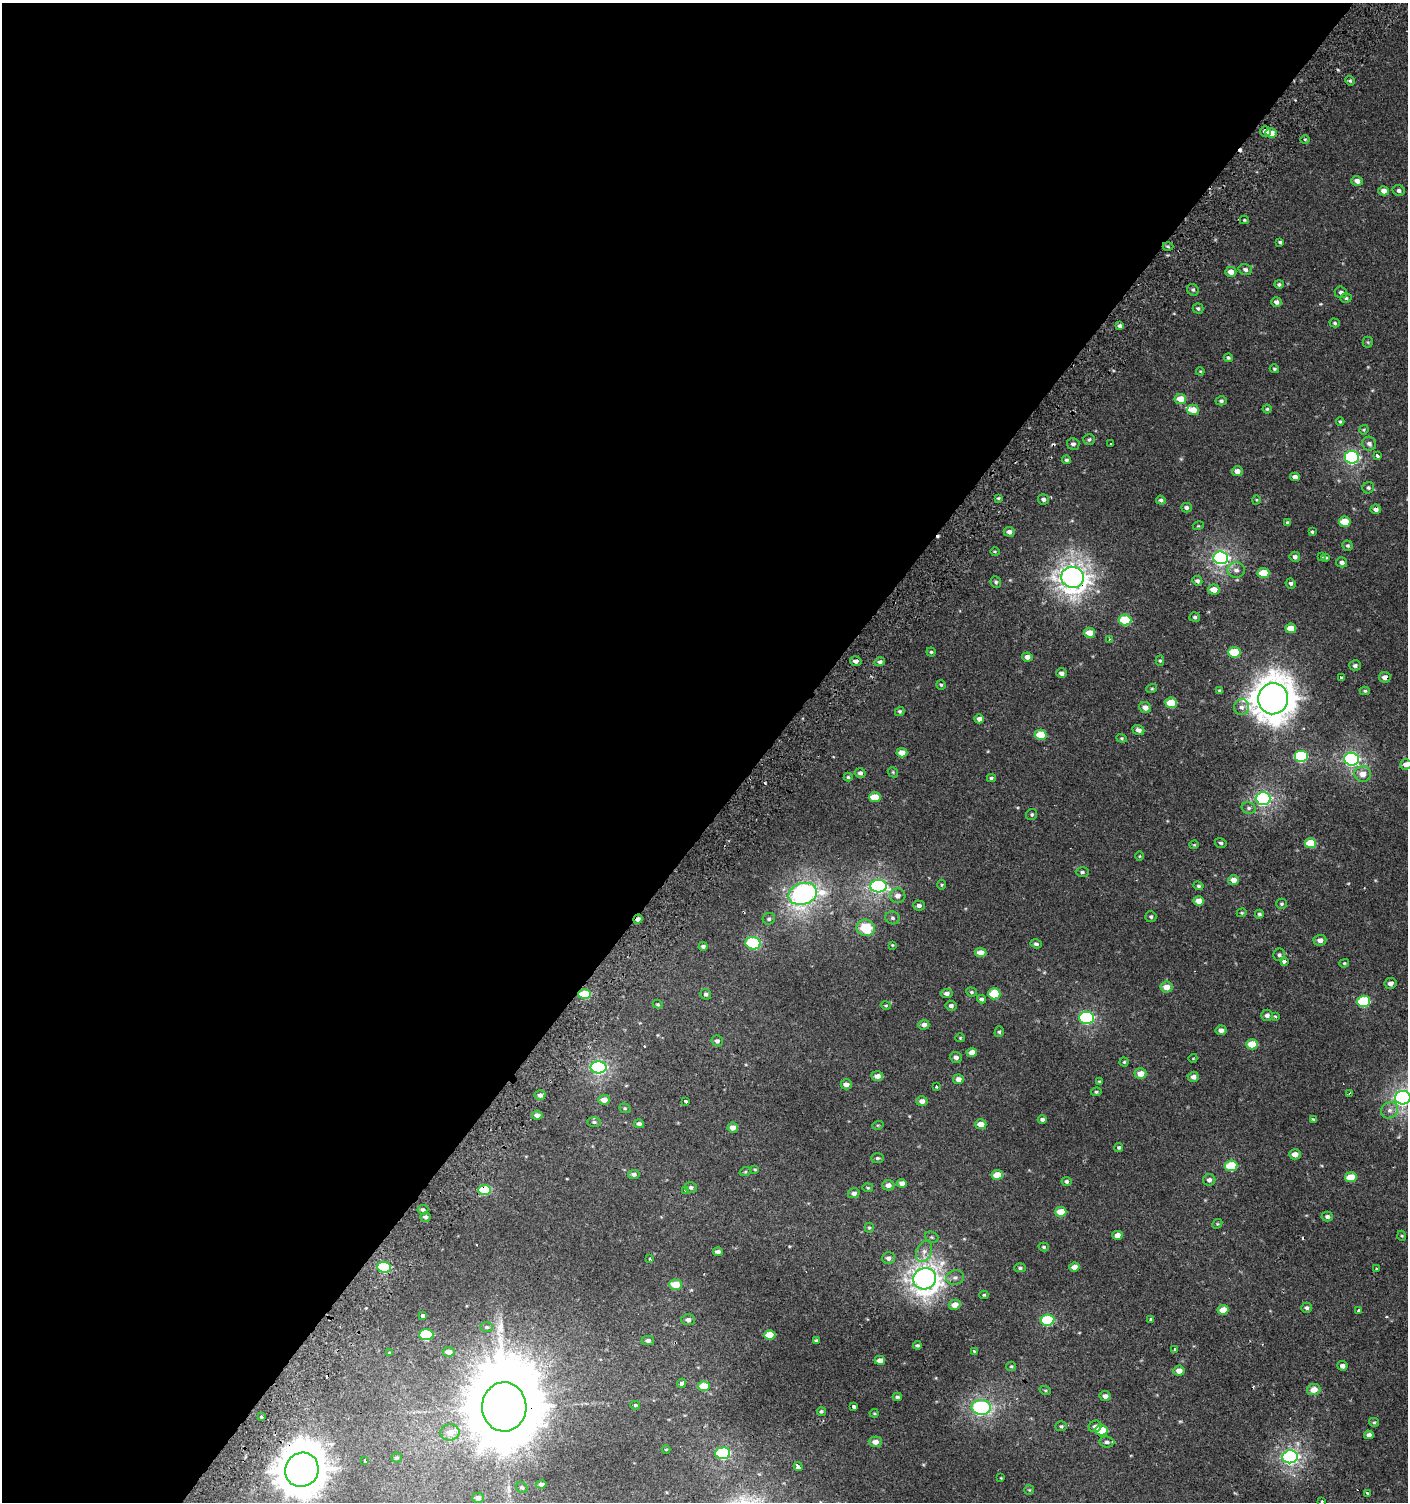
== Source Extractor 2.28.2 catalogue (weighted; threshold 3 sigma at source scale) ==
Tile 5 of 4 x 4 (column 1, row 2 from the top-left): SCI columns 232-1637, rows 3031-4530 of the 6057 x 6034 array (HDU 1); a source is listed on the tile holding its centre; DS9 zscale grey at full resolution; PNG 1410 x 1504 px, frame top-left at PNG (2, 3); each listed source drawn as its Kron ellipse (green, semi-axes under 4 px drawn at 4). Shown black and unused: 54% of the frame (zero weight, under 2 of 3 exposures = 2% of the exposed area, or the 3 px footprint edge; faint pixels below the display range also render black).
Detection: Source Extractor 2.28.2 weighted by HDU 2 'WHT'; one run over the whole footprint, this tile lists its part. Background 7.35e-04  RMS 0.0038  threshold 0.0169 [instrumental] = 3 sigma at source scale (4.5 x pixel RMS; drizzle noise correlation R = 1.50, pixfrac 1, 0.0396/0.0396 arcsec/px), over >= 5 px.
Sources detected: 294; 10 cosmic-ray / hot-pixel residue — neither listed nor drawn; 1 inside a brighter listed object's ellipse — not listed separately; the other 283 listed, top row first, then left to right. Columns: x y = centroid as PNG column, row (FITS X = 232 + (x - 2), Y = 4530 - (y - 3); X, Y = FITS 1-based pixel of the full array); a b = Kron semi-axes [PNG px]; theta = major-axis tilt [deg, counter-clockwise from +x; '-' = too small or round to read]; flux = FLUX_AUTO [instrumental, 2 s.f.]
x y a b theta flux
1350 81 5 4 - 0.55
1265 131 5 5 - 1.9
1271 133 6 5 - 4.2
1305 139 5 3 - 0.36
1357 181 6 5 - 1.9
1399 190 6 5 - 0.96
1384 191 5 4 - 1.9
1244 220 4 3 - 0.39
1280 242 4 3 - 0.62
1168 246 5 3 - 0.5
1245 270 7 5 -17 1.2
1231 272 5 5 - 2.7
1279 284 5 4 - 0.63
1193 290 6 5 - 0.68
1341 292 6 5 - 1.1
1346 298 5 4 - 0.64
1276 302 5 5 - 1.3
1198 308 5 5 - 0.69
1335 323 5 4 - 0.55
1120 326 4 4 - 1.3
1368 342 5 5 - 0.43
1228 358 4 3 - 0.56
1274 369 5 4 - 0.53
1200 371 4 3 - 0.31
1180 399 6 5 - 6.3
1221 401 5 4 - 0.76
1267 409 4 4 - 0.43
1193 410 6 5 - 4.9
1340 421 4 3 - 0.45
1364 430 5 4 - 0.43
1089 439 6 5 - 0.73
1073 444 6 5 - 0.96
1111 444 3 3 - 0.57
1369 444 7 7 - 1.1
1377 456 3 3 - 2.2
1352 457 7 6 - 74
1066 460 4 4 - 0.61
1237 471 5 5 - 2.1
1295 477 5 4 - 2
1368 488 6 5 - 0.68
998 498 4 3 - 0.46
1043 499 5 5 - 0.96
1161 500 5 4 - 0.72
1256 500 5 3 - 0.31
1186 508 5 4 - 0.93
1376 509 5 4 - 1.4
1287 522 4 3 - 0.54
1345 522 6 5 - 7.2
1198 526 5 3 - 0.34
1009 532 5 5 - 1.5
1312 532 4 3 - 0.49
1348 546 5 5 - 0.61
995 551 4 3 - 0.32
1322 556 4 3 - 1.4
1295 557 5 5 - 1
1326 557 3 3 - 0.34
1221 558 7 6 - 100
1342 562 5 5 - 1.1
1236 570 9 8 - 1.9
1263 573 6 5 - 9.4
1072 577 11 10 - 310
1197 581 5 5 - 1
996 582 6 5 - 0.75
1291 583 5 5 - 0.73
1214 589 6 5 - 3.8
1195 617 5 4 - 0.66
1125 620 6 5 - 16
1291 628 5 5 - 4.2
1089 633 5 5 - 4.6
1109 639 4 2 - 0.33
931 652 4 4 - 0.5
1234 652 6 5 - 14
1027 657 5 4 - 2.1
856 661 6 4 -14 1.4
1160 661 5 4 - 0.5
880 662 5 4 - 0.99
1355 665 6 5 - 0.94
1061 673 5 5 - 1.4
1385 677 6 5 - 2.1
1341 678 4 3 - 2
941 685 5 4 - 0.53
1152 688 5 3 - 0.43
1220 690 4 3 - 0.51
1365 691 5 4 - 0.54
1273 699 16 15 - 730
1171 703 6 5 - 11
1145 707 6 5 - 2.2
1242 707 8 7 - 1.6
900 711 5 4 - 0.59
979 719 4 4 - 1.6
1138 730 6 4 -21 1.5
1041 735 6 5 - 9.2
1122 738 5 4 - 0.47
902 753 5 4 - 3.8
1301 756 7 6 - 33
1352 759 7 6 - 93
1406 764 6 5 - 2.3
893 772 5 4 - 0.46
860 773 5 5 - 1.1
1363 774 8 7 - 3.3
848 777 4 4 - 0.55
991 778 4 3 - 0.52
875 797 6 5 - 7.6
1263 798 7 6 - 91
1249 808 7 5 -14 0.88
1032 814 6 5 - 0.66
1221 843 6 5 - 0.68
1310 843 6 5 - 9.4
1194 845 4 4 - 0.36
1140 856 5 3 - 0.31
1082 872 6 4 0 0.79
1233 880 5 5 - 2.8
941 885 5 3 - 0.38
879 886 8 6 -3 80
1199 886 5 4 - 0.54
803 894 14 10 16 100
898 896 7 7 - 2.1
1199 901 5 4 - 3.4
1282 904 5 5 - 0.59
919 905 6 5 - 1
1242 913 5 4 - 0.42
1259 914 4 4 - 0.71
1151 917 5 5 - 0.72
892 918 7 6 - 0.92
638 919 5 4 - 1.6
769 919 6 6 - 0.8
866 928 9 8 - 11
1320 940 6 5 - 1.8
753 943 7 6 - 22
1036 944 6 4 -18 0.77
892 945 4 4 - 0.34
703 946 4 4 - 0.79
980 953 6 4 -6 3
1279 955 6 6 - 0.82
1284 961 4 3 - 2.1
1344 963 5 4 - 0.43
1390 983 6 5 - 1.5
1167 987 6 5 - 4.1
971 992 5 4 - 0.55
947 993 6 4 4 1.3
585 994 6 5 - 12
706 994 6 5 - 0.85
994 994 6 5 - 11
981 999 4 3 - 0.94
1363 1001 6 5 - 24
658 1004 5 4 - 0.43
886 1006 5 3 - 0.41
951 1006 5 5 - 1.2
1267 1015 6 5 - 1.3
1275 1016 3 3 - 1.2
1086 1018 7 6 - 58
924 1025 5 5 - 1.5
1221 1030 5 5 - 1.7
999 1032 5 4 - 0.56
960 1038 4 4 - 0.45
717 1041 6 5 - 0.96
1252 1044 6 5 - 8.2
972 1053 5 4 - 3.3
956 1057 6 5 - 1.3
1193 1058 4 3 - 0.27
1124 1062 4 4 - 0.43
599 1067 8 6 0 85
1140 1074 6 5 - 3.7
877 1076 6 4 -5 1.8
1193 1077 6 5 - 1.7
958 1079 5 4 - 1.9
1099 1081 4 3 - 0.41
846 1084 5 5 - 1.8
936 1086 3 3 - 1.2
1096 1092 5 4 - 0.54
1350 1094 4 3 - 1.8
540 1095 5 5 - 1.5
1403 1098 7 7 - 140
604 1100 6 5 - 2.9
685 1101 3 3 - 1.5
922 1101 5 5 - 1.9
625 1108 6 4 -21 0.53
1390 1110 9 7 40 1.9
537 1115 5 4 - 2
1042 1119 4 4 - 0.98
1313 1120 4 3 - 3.2
594 1122 7 5 1 0.78
639 1124 5 4 - 1.3
981 1124 6 5 - 4
878 1125 6 3 17 0.41
733 1128 5 5 - 2.2
1119 1147 4 4 - 0.59
1295 1154 6 5 - 2.8
877 1158 6 5 - 0.69
1231 1166 6 5 - 16
755 1169 4 3 - 0.36
745 1172 6 3 19 0.4
634 1174 6 4 7 1.2
997 1175 6 4 8 6.6
1351 1177 6 5 - 7.3
1209 1180 6 6 - 1.2
1066 1181 5 4 - 0.79
902 1183 5 4 - 1.9
888 1185 6 5 - 1.8
691 1187 6 5 - 0.92
868 1188 5 4 - 0.49
484 1190 6 5 - 14
685 1190 4 3 - 0.6
854 1193 6 5 - 1.3
423 1210 5 4 - 1.1
1061 1212 6 5 - 6.2
425 1217 5 5 - 1.1
1327 1217 6 5 - 0.94
1217 1224 5 4 - 0.48
869 1228 5 4 - 0.47
1117 1235 5 4 - 2.5
1402 1236 5 3 - 0.38
932 1237 7 5 -21 0.65
1044 1247 5 4 - 0.52
924 1251 11 7 64 2.4
718 1252 5 3 - 1.2
888 1258 6 5 - 1.4
649 1259 3 3 - 0.6
384 1267 7 5 -4 26
1074 1267 5 4 - 2.3
1020 1268 6 4 0 0.66
1377 1269 3 3 - 3.8
955 1278 9 7 9 1.4
925 1279 11 10 - 290
676 1285 6 5 - 7.4
984 1295 4 3 - 0.47
955 1305 6 5 - 3.4
1306 1308 5 5 - 0.76
1223 1310 5 5 - 5.5
1358 1310 3 3 - 1.4
423 1316 4 3 - 0.97
1151 1319 4 3 - 1.9
688 1320 7 5 -4 1.7
1047 1320 7 5 7 26
487 1327 6 5 - 0.81
426 1335 7 5 2 25
770 1335 5 5 - 7.1
816 1340 4 4 - 0.49
648 1341 6 4 -1 1.1
917 1345 4 3 - 0.65
1175 1349 3 3 - 1.4
974 1351 3 3 - 0.55
449 1352 6 5 - 2.6
390 1353 3 3 - 0.36
880 1360 5 4 - 2.6
1011 1366 5 4 - 0.52
1342 1366 5 4 - 1.4
1179 1371 5 5 - 2.8
682 1383 5 3 - 3.6
704 1386 6 5 - 8.6
1314 1389 7 5 12 3.6
1045 1390 6 3 -19 0.4
1105 1396 5 5 - 1.5
897 1397 4 4 - 0.79
635 1405 5 4 - 0.45
504 1407 24 22 -88 6400
854 1407 4 3 - 6.2
981 1407 10 7 -4 39
821 1411 5 4 - 0.67
874 1413 4 4 - 0.39
261 1417 3 3 - 0.55
1374 1422 5 4 - 0.52
1061 1426 6 5 - 0.59
1095 1426 6 5 - 1.4
1101 1430 6 5 - 12
450 1432 9 8 - 3.3
1369 1435 5 4 - 1.5
875 1442 6 5 - 2.3
1107 1442 7 5 -5 1.1
666 1449 4 3 - 0.3
723 1453 7 6 - 29
1290 1457 7 6 - 110
397 1458 5 5 - 0.59
364 1460 3 3 - 1.5
798 1467 5 3 - 5.4
302 1470 17 16 - 1100
1001 1478 3 3 - 0.27
541 1484 5 4 - 1.2
522 1487 6 5 - 0.69
1029 1490 5 5 - 0.41
1367 1493 3 3 - 1.2
478 1498 6 5 - 1.8
1322 1502 3 3 - 2.2
Overlapping masked pixels (flux is a lower limit): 13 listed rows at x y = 1376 509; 1072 577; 1385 677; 638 919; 1284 961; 585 994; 1350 1094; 484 1190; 384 1267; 704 1386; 504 1407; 1290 1457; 302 1470
Isophote crosses this tile's border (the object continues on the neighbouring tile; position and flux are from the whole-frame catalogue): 3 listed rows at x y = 1406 764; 1403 1098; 1322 1502